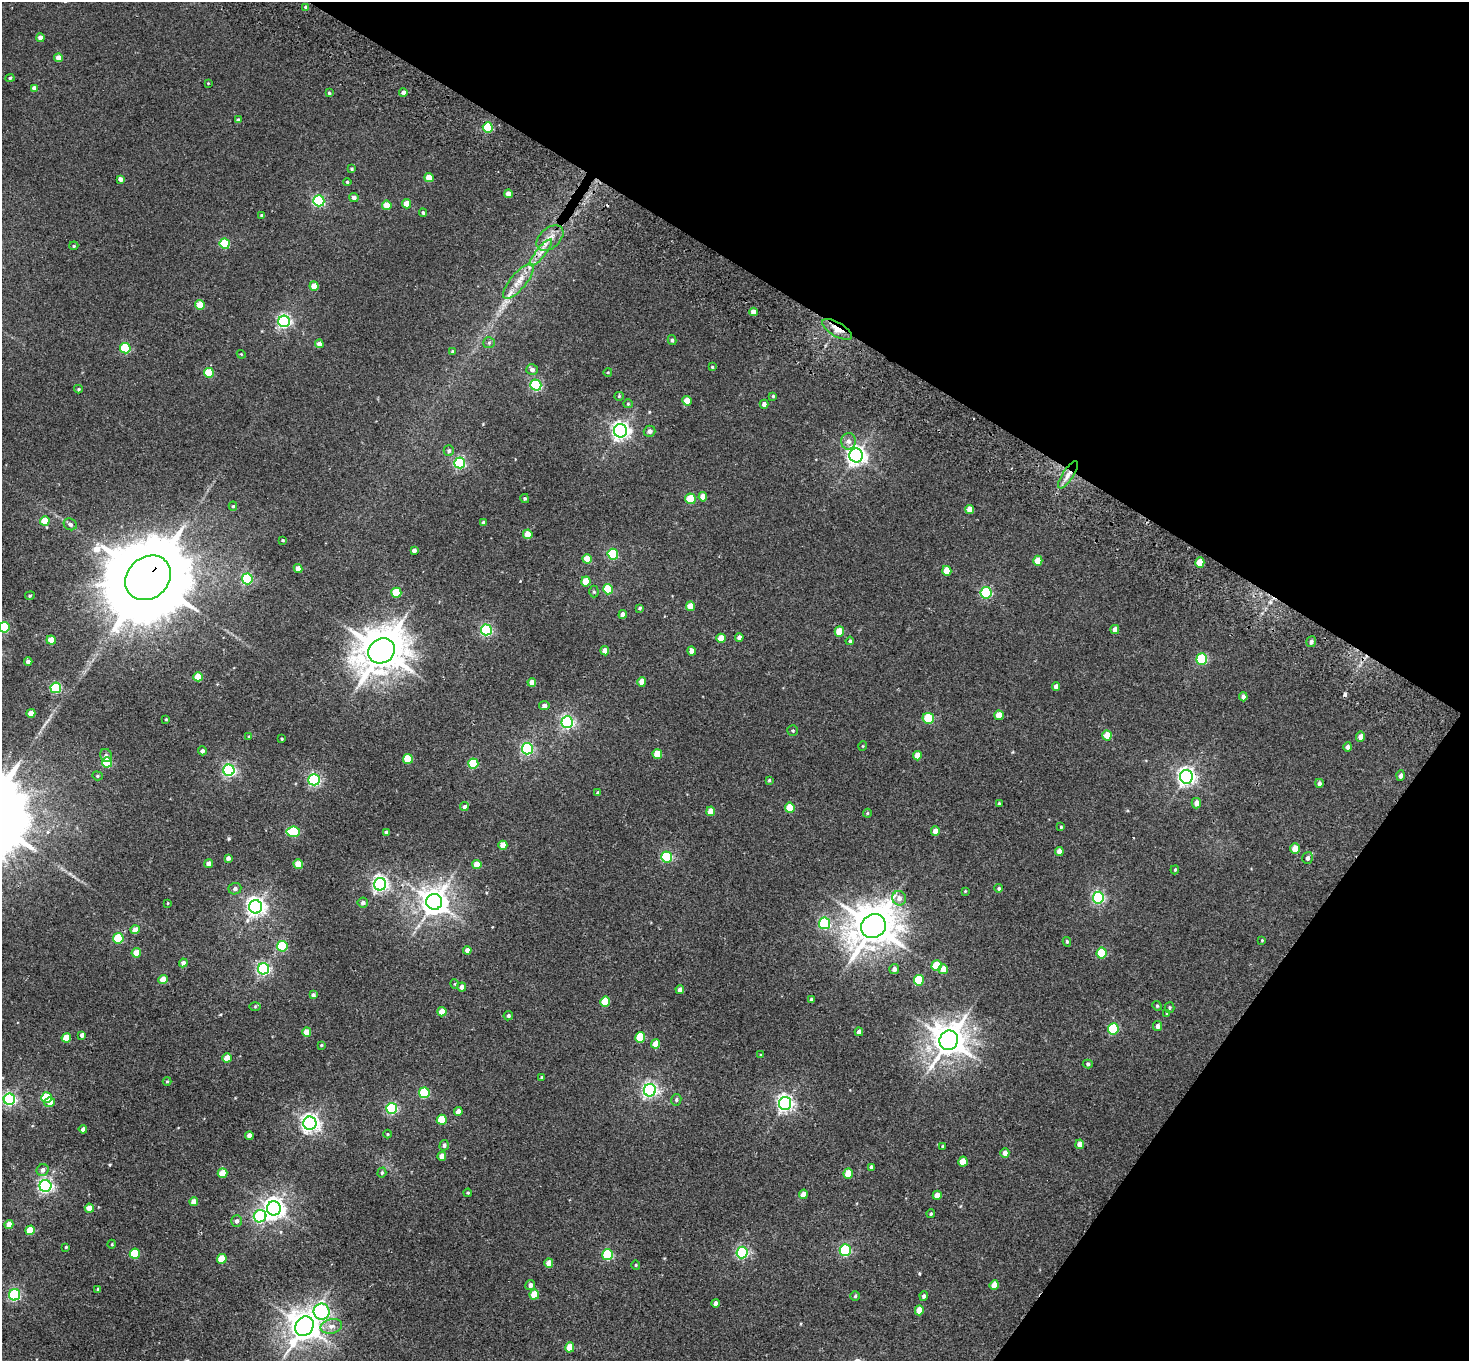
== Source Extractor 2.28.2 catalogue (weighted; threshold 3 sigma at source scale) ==
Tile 8 of 4 x 4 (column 4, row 2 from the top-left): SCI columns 4437-5903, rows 2921-4279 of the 5943 x 5978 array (HDU 1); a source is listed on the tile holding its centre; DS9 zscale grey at full resolution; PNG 1471 x 1363 px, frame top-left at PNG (2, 2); each listed source drawn as its Kron ellipse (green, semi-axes under 4 px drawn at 4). Shown black and unused: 29% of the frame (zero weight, under 2 of 3 exposures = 3% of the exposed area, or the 3 px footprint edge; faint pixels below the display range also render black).
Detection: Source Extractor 2.28.2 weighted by HDU 2 'WHT'; one run over the whole footprint, this tile lists its part. Background 0.0289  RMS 0.0064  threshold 0.0289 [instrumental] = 3 sigma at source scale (4.5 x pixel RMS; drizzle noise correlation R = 1.50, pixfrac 1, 0.05/0.05 arcsec/px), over >= 5 px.
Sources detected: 269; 2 cosmic-ray / hot-pixel residue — neither listed nor drawn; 2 inside a brighter listed object's ellipse — not listed separately; the other 265 listed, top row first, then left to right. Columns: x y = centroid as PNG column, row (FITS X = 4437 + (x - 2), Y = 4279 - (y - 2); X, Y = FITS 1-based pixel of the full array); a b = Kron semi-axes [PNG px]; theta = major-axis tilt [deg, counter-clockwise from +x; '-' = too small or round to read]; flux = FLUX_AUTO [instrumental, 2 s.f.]
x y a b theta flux
306 7 4 4 - 1.8
41 38 4 4 - 4.2
58 58 4 4 - 5.4
10 78 4 4 - 0.98
208 83 3 3 - 0.39
34 88 4 4 - 3.1
403 92 4 4 - 2.4
329 93 4 4 - 0.77
238 120 4 3 - 1.9
488 127 5 5 - 38
352 169 3 3 - 0.8
429 178 4 4 - 9.2
120 179 4 4 - 2.1
347 182 4 4 - 0.77
508 194 4 4 - 3.9
354 198 4 4 - 2
319 201 5 5 - 70
406 204 4 4 - 6.9
387 205 5 4 - 10
423 213 4 3 - 1
262 215 4 3 - 0.87
550 238 15 10 41 6.3
225 244 5 5 - 35
74 246 5 4 - 0.66
541 253 16 5 51 4.3
518 281 22 8 50 7.6
314 286 4 4 - 7.7
200 305 5 4 - 13
754 312 4 4 - 5
284 321 6 5 - 130
837 329 16 7 -31 5.2
672 340 5 4 - 1.2
489 343 5 5 - 0.97
319 344 4 4 - 3.3
125 348 5 5 - 33
452 351 4 3 - 0.55
241 354 4 3 - 0.48
712 367 4 4 - 0.7
532 369 6 5 - 2.1
608 372 4 3 - 0.44
209 373 5 5 - 20
536 385 5 5 - 75
78 389 4 4 - 0.7
619 396 4 4 - 0.64
773 396 3 3 - 0.65
687 401 4 4 - 7.9
628 404 5 4 - 0.73
764 404 4 4 - 2.1
620 431 6 6 - 250
650 431 6 5 - 2.4
848 441 8 7 - 2.8
449 451 5 5 - 1.1
856 455 7 6 - 300
460 463 5 5 - 79
1068 475 16 5 57 4.5
703 497 5 4 - 5.7
525 498 5 4 - 0.83
690 499 5 5 - 19
233 506 4 4 - 0.9
970 510 4 4 - 6.2
45 521 5 4 - 11
483 523 4 4 - 1.5
70 524 7 5 -29 1.6
528 534 5 4 - 11
283 540 3 2 - 0.62
414 550 4 4 - 1.9
613 554 5 5 - 43
587 559 5 4 - 9.7
1038 561 5 4 - 7.7
1200 562 5 4 - 11
298 568 4 4 - 4.6
947 571 5 4 - 12
148 578 24 20 41 10000
247 579 5 5 - 60
586 581 5 4 - 11
608 589 5 5 - 24
594 592 6 4 -89 0.87
396 593 5 5 - 20
986 593 5 5 - 58
30 596 5 4 - 0.74
691 606 4 4 - 8.8
640 608 4 3 - 0.95
623 614 4 4 - 3.6
4 627 5 5 - 41
1115 629 4 4 - 4.1
486 630 5 5 - 78
839 631 5 5 - 13
739 637 4 4 - 2.6
721 638 4 4 - 10
51 640 4 4 - 9.1
850 641 4 4 - 0.92
1311 642 5 4 - 1.9
382 651 14 12 35 2000
605 651 4 4 - 5.7
692 651 4 4 - 5.5
1202 659 5 5 - 43
28 662 4 4 - 2.5
198 677 4 4 - 11
532 682 4 4 - 5.8
642 682 5 4 - 6.3
1056 686 4 4 - 2.7
56 688 5 5 - 54
1243 697 4 4 - 2.4
544 706 5 4 - 2.5
31 713 4 4 - 5.5
999 715 5 4 - 7.2
928 718 6 5 - 24
166 719 3 2 - 0.49
567 722 6 5 - 130
793 731 5 5 - 0.87
1107 735 5 4 - 9.7
249 736 4 4 - 0.53
1360 737 5 4 - 3.1
282 739 3 2 - 0.63
863 746 5 3 - 0.47
1348 747 5 4 - 1.9
527 749 5 5 - 87
202 751 4 4 - 1.7
657 754 5 4 - 11
106 755 6 5 - 1.7
917 756 5 4 - 6.3
408 759 5 5 - 20
107 762 5 5 - 30
473 764 5 5 - 27
229 770 5 5 - 110
97 776 5 4 - 0.79
1401 776 5 4 - 2
1186 777 7 6 - 240
314 780 5 5 - 110
769 780 4 3 - 0.64
1319 783 4 4 - 1.6
598 793 3 3 - 1.1
1196 803 5 4 - 3.6
999 804 3 3 - 0.74
464 807 4 4 - 2.1
790 808 5 5 - 16
711 811 5 4 - 6.2
867 813 4 4 - 0.65
1061 827 4 4 - 0.59
935 831 5 4 - 5.1
293 832 6 5 - 39
386 832 4 3 - 1.7
503 845 4 4 - 7.3
1295 849 5 4 - 9
1059 851 4 4 - 4.4
667 857 5 5 - 60
228 858 4 4 - 1.9
1308 858 6 5 - 1.9
208 864 4 4 - 3.5
298 864 4 4 - 10
477 864 5 4 - 10
1175 870 4 3 - 0.73
380 884 6 6 - 180
999 888 4 4 - 0.91
235 889 6 5 - 1.7
965 891 4 4 - 0.5
899 898 7 7 - 3.1
1098 898 6 5 - 87
363 902 5 5 - 1.8
434 902 8 8 - 720
168 903 3 2 - 0.33
256 907 6 6 - 280
824 923 5 5 - 72
873 926 13 11 40 1900
135 930 4 4 - 6.2
118 938 5 5 - 33
1262 940 3 3 - 0.42
1067 942 5 3 - 0.84
282 946 5 5 - 37
467 950 4 4 - 3.1
136 953 5 4 - 9.2
1102 953 5 5 - 29
183 963 4 4 - 2.4
937 966 5 5 - 19
263 969 5 5 - 110
894 969 5 5 - 2.1
943 969 5 5 - 6.7
163 980 4 4 - 8.8
919 980 5 5 - 29
455 984 5 3 - 0.49
462 987 4 4 - 2.8
680 990 4 4 - 2.7
313 995 4 4 - 1.7
811 1000 4 3 - 2.1
605 1001 5 5 - 18
255 1006 6 4 1 0.73
1157 1006 5 4 - 0.82
1169 1008 5 5 - 0.85
442 1012 5 4 - 8.5
1166 1013 4 3 - 0.51
508 1016 5 4 - 1.1
1158 1026 5 4 - 2
1113 1029 6 5 - 43
307 1032 4 4 - 8.8
859 1032 4 4 - 2.2
82 1035 4 4 - 2.2
640 1037 5 5 - 23
66 1038 4 4 - 9.9
949 1040 10 9 - 1100
655 1044 5 4 - 6.6
321 1045 4 3 - 0.53
761 1055 4 3 - 0.57
227 1058 4 4 - 8.9
1088 1064 5 4 - 1.1
542 1077 4 4 - 1
167 1081 4 4 - 0.66
650 1090 6 6 - 160
424 1093 5 5 - 40
46 1098 5 5 - 31
9 1099 5 5 - 120
676 1100 6 5 - 1.1
50 1102 5 4 - 3.6
785 1103 6 6 - 200
392 1108 5 5 - 67
458 1111 4 4 - 3.8
442 1120 5 5 - 19
310 1123 6 6 - 270
83 1129 4 4 - 2.1
387 1134 4 3 - 0.51
249 1136 4 4 - 3
1080 1144 5 4 - 3.8
444 1145 5 4 - 1.4
943 1146 3 3 - 0.61
1005 1153 5 4 - 3
442 1156 4 4 - 4.8
963 1162 5 4 - 9.6
871 1167 4 3 - 1.4
43 1170 6 5 - 2.6
223 1173 5 5 - 12
382 1173 5 4 - 0.81
848 1174 5 4 - 11
45 1186 6 6 - 150
468 1193 4 4 - 0.68
803 1194 5 4 - 6.6
937 1195 4 4 - 5.1
194 1202 4 4 - 5
89 1208 4 4 - 6.3
274 1208 7 7 - 370
931 1214 4 3 - 0.84
260 1216 6 6 - 68
237 1221 6 5 - 1.8
9 1225 4 4 - 5.7
30 1230 5 4 - 13
112 1244 4 3 - 0.58
66 1247 3 3 - 0.52
845 1250 6 5 - 74
742 1252 6 5 - 91
135 1254 5 5 - 23
608 1255 5 5 - 44
222 1259 5 4 - 14
549 1263 5 4 - 4.6
636 1265 4 4 - 0.68
530 1285 5 5 - 2.3
994 1285 5 4 - 7.8
98 1289 4 4 - 0.75
14 1295 6 5 - 80
534 1295 5 4 - 12
855 1296 4 4 - 0.79
924 1296 4 4 - 1.4
715 1303 4 4 - 2
919 1310 5 4 - 9
322 1312 8 8 - 80
304 1326 10 8 57 950
331 1326 11 7 14 3.8
570 1347 5 4 - 10
Overlapping masked pixels (flux is a lower limit): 3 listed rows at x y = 837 329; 1068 475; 148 578
Isophote crosses this tile's border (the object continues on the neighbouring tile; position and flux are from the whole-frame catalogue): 1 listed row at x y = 4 627